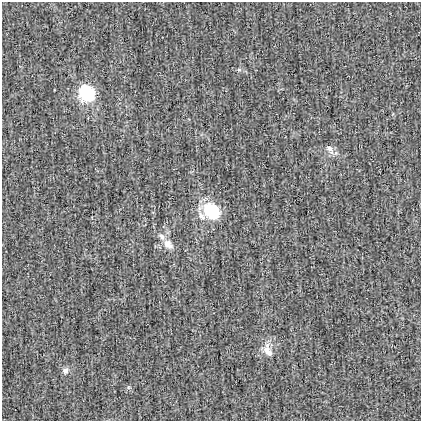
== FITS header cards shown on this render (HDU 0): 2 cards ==
NAXIS1  =                  419
NAXIS2  =                  419

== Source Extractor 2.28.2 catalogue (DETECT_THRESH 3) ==
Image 419 x 419 px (HDU 0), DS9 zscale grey, 1 PNG px = 1 image px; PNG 423 x 423 px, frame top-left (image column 1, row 419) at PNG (2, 2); no overlay
Background -4.80e-04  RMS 0.024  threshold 0.0718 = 3 sigma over >= 5 px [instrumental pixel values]
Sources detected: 9; all 9 listed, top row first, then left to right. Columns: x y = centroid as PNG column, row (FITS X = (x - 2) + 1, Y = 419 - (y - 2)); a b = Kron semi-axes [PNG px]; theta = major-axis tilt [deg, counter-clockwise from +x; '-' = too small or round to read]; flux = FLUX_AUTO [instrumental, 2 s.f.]
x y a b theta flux
239 70 6 4 0 2.6
86 93 16 16 - 79
330 148 12 9 -48 10
211 211 14 11 -51 95
202 216 13 8 -56 10
162 236 10 7 -45 7.3
168 244 13 10 -41 15
268 351 19 10 -57 15
65 371 10 7 76 6.6